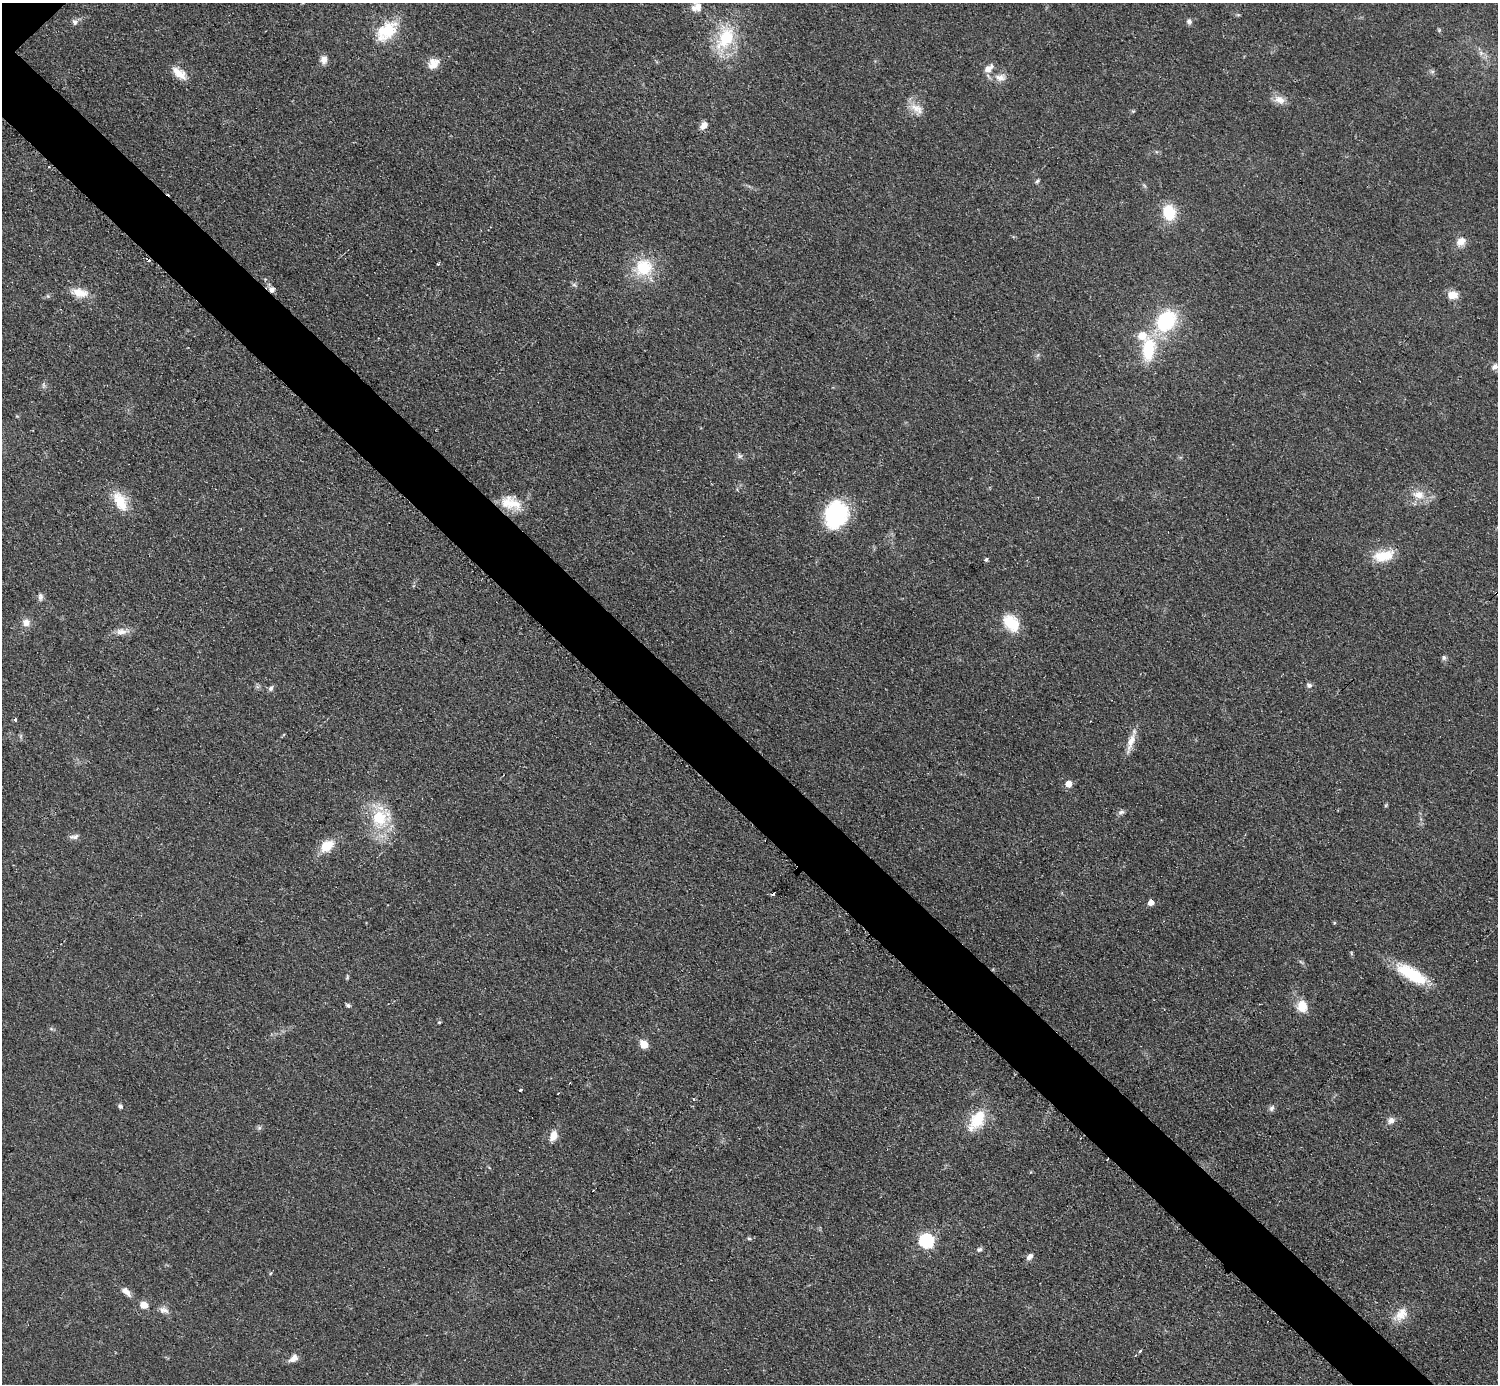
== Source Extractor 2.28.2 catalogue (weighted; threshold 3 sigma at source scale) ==
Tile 6 of 4 x 4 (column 2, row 2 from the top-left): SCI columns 1503-2998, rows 3073-4454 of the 5992 x 5992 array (HDU 1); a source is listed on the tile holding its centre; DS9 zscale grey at full resolution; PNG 1500 x 1386 px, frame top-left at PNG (2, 3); no overlay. Shown black and unused: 5% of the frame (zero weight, under 2 of 3 exposures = <1% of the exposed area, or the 3 px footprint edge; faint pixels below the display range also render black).
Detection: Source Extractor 2.28.2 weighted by HDU 2 'WHT'; one run over the whole footprint, this tile lists its part. Background 0.0555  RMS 0.0074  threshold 0.0333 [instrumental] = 3 sigma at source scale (4.5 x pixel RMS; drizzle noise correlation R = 1.50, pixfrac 1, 0.05/0.05 arcsec/px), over >= 5 px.
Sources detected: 82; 3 cosmic-ray / hot-pixel residue — not listed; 1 inside a brighter listed object's ellipse — not listed separately; the other 78 listed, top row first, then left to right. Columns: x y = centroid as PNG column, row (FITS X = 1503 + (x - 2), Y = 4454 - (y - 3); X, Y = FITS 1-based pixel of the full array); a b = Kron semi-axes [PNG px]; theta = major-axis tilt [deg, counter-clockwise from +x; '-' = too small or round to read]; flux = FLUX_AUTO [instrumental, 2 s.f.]
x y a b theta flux
697 7 12 10 23 6.8
1189 21 7 6 - 2.2
74 22 9 6 -67 2.3
387 31 33 19 41 28
725 38 35 21 58 36
1481 53 7 5 -47 2.2
324 60 10 8 -86 4.6
433 63 15 12 49 8
988 69 11 7 45 6
1432 71 7 4 0 1.4
179 73 19 9 -40 10
1000 77 17 10 -1 6.5
1280 100 14 10 -19 6.9
916 108 21 11 -33 8.6
704 125 10 7 51 4.7
1038 181 6 4 41 1.2
1169 212 14 12 -75 26
1461 241 11 8 39 7.3
644 267 23 21 32 29
574 285 6 4 -19 1.4
272 289 7 7 - 3.4
80 293 22 11 -9 11
1453 295 12 10 2 7.9
48 296 5 5 - 1.1
1166 321 19 15 54 64
1148 349 31 16 85 35
1495 366 8 6 49 2.7
43 385 7 4 -89 1.4
740 456 8 6 -64 1.9
1419 495 16 11 -9 10
120 501 27 14 -64 19
511 503 27 15 -17 18
835 515 27 22 70 70
1383 556 25 12 11 19
986 560 4 3 - 1.8
1497 593 7 4 -41 2.5
40 597 11 6 87 2.4
26 623 10 10 - 5.1
1011 623 22 15 -47 21
121 632 16 8 2 5.7
1444 657 7 6 - 1.8
1309 685 6 5 - 2.6
271 688 8 6 55 1.9
15 719 3 3 - 2.8
1131 742 30 7 71 8.7
1069 784 5 5 - 11
1386 805 6 4 71 0.87
1121 812 9 6 9 2.2
381 818 32 25 29 33
74 837 14 6 10 2.9
327 846 15 11 39 16
773 894 3 3 - 7.4
1151 902 4 4 - 7
1334 923 5 3 - 0.77
1351 953 6 3 -71 0.87
1412 974 38 13 -31 37
347 977 6 4 72 1
348 1005 6 5 - 1.4
1302 1006 13 11 -81 12
439 1022 4 4 - 0.79
644 1044 7 6 - 11
521 1090 3 3 - 1.9
120 1106 6 5 - 1.6
1272 1108 9 6 59 2.2
977 1120 29 15 56 25
1391 1120 9 8 - 3.8
259 1128 6 5 - 1.4
553 1136 14 9 70 6.6
749 1239 5 4 - 1.1
926 1241 7 6 - 140
979 1249 7 5 18 2
1029 1257 9 6 51 3.4
126 1292 15 7 -46 4.6
144 1305 7 6 - 8.4
164 1310 13 8 -17 4.2
1401 1314 23 14 43 12
1140 1351 4 3 - 1.6
294 1358 12 8 45 4.8
Overlapping masked pixels (flux is a lower limit): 2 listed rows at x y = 272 289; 1497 593
Isophote crosses this tile's border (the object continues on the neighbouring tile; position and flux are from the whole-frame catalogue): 2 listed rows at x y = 697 7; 1497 593